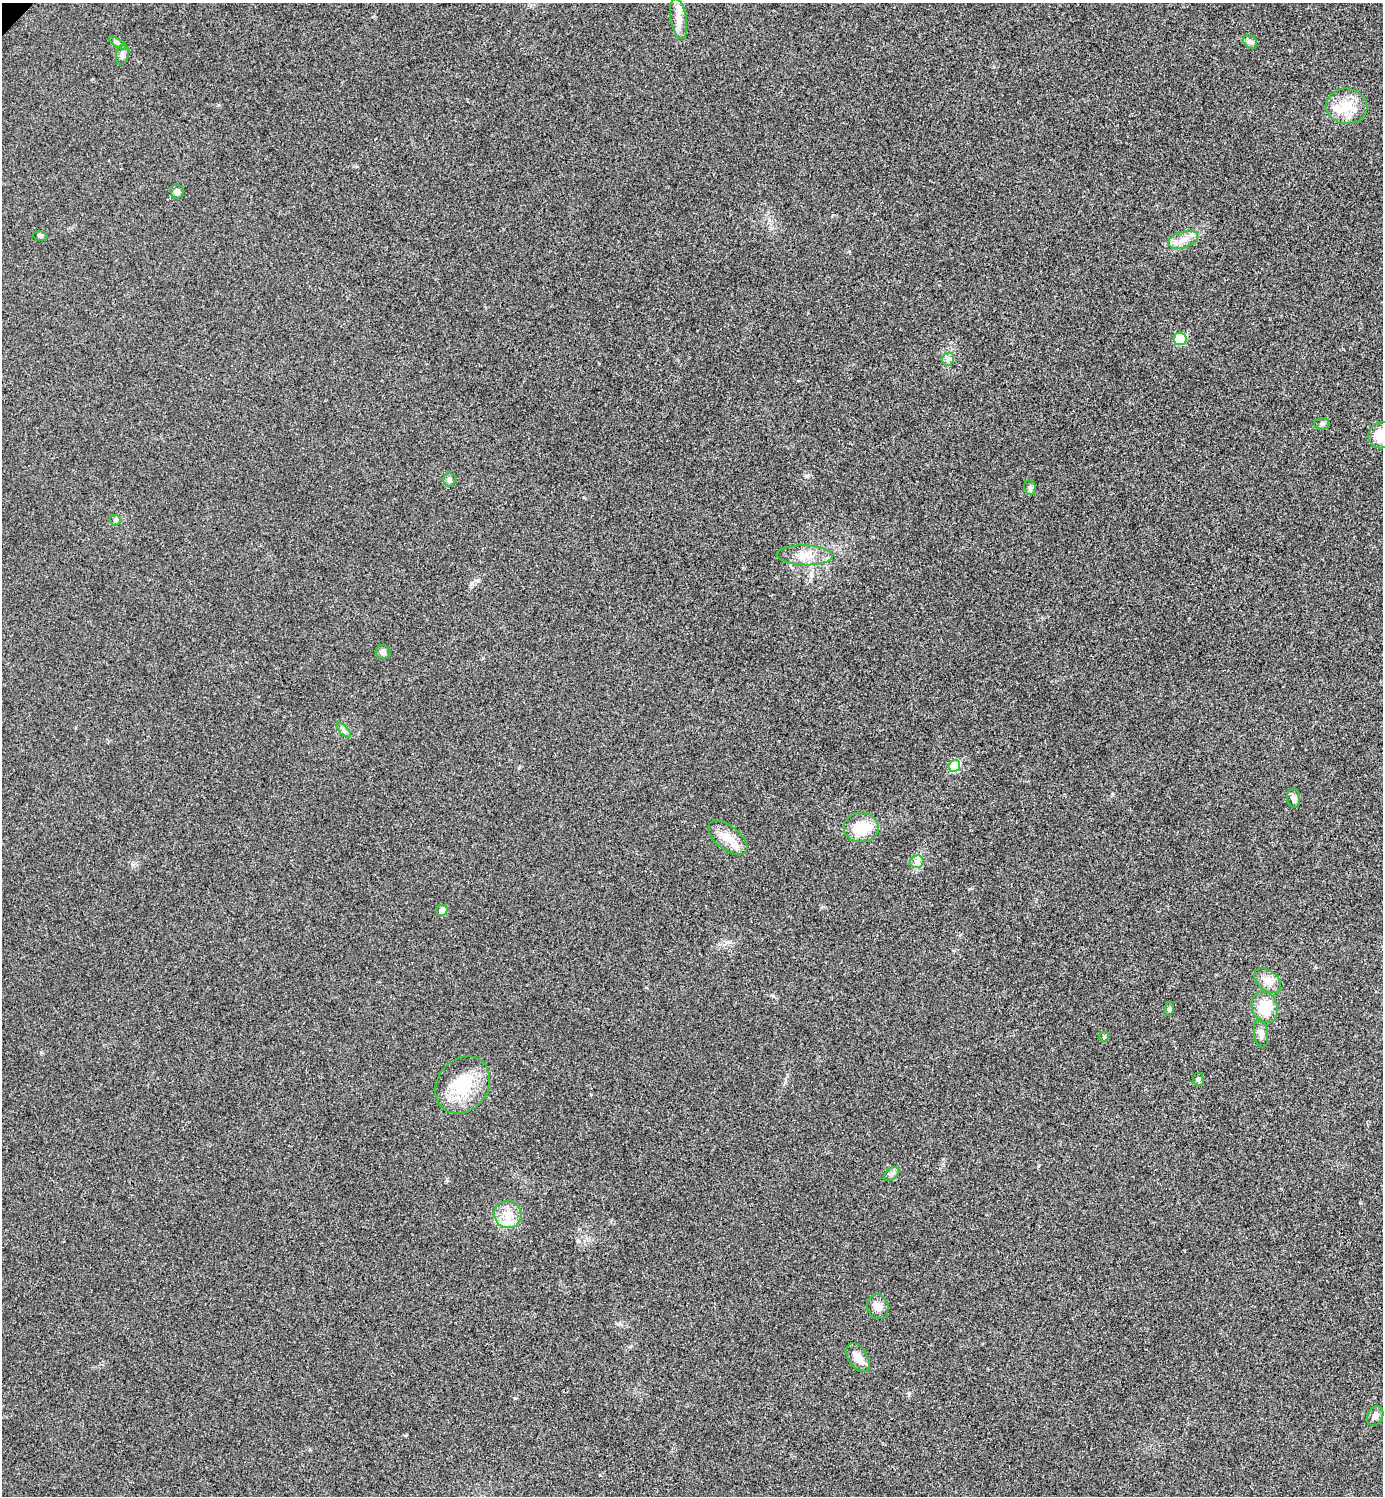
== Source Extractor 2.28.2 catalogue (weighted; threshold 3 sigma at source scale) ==
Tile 6 of 4 x 4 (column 2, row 2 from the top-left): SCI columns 1541-2921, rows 3008-4501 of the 5998 x 5998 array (HDU 1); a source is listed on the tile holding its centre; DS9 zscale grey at full resolution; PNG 1385 x 1498 px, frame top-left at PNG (2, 3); each listed source drawn as its Kron ellipse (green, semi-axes under 4 px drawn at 4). Shown black and unused: <1% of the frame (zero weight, under 3 of 4 exposures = <1% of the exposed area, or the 3 px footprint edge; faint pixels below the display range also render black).
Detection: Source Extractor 2.28.2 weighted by HDU 2 'WHT'; one run over the whole footprint, this tile lists its part. Background 0.02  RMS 0.0055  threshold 0.0247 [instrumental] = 3 sigma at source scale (4.5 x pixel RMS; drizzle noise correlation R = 1.50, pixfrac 1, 0.05/0.05 arcsec/px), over >= 5 px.
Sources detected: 37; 1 inside a brighter object's white glare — neither listed nor drawn; the other 36 listed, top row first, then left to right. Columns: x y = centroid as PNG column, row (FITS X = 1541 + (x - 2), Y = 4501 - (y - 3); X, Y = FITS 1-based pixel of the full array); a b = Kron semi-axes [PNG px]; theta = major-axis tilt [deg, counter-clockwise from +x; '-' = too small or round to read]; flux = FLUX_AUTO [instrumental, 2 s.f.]
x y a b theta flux
678 19 20 8 -80 5.8
1250 42 7 6 - 1.5
118 43 10 4 -34 1.1
122 55 10 6 78 1.9
1347 106 21 17 -4 12
177 192 7 6 - 2.1
40 236 7 5 -15 1.1
1183 240 15 8 17 5.3
1180 339 6 6 - 23
948 359 6 6 - 1.6
1322 424 8 5 0 1.2
1381 435 13 12 - 10
449 479 7 6 - 1.3
1030 488 8 6 -68 1.2
115 520 5 5 - 0.89
805 555 28 10 -1 8.6
383 652 7 7 - 2
344 730 9 3 -45 1.1
954 766 6 5 - 24
1294 798 10 6 -82 2
861 828 17 14 0 17
728 838 23 12 -38 8.3
917 862 7 6 - 1.8
442 910 5 5 - 4.5
1268 981 15 10 -40 4.9
1265 1007 16 12 -73 14
1169 1009 7 4 75 1.1
1261 1033 14 7 -83 2.7
1104 1037 5 5 - 0.75
1198 1079 6 5 - 1.2
463 1085 30 25 52 24
891 1174 9 5 36 1.5
508 1214 14 13 - 7.9
878 1307 12 10 -68 4.7
858 1358 16 9 -57 5.6
1375 1416 10 7 64 2.3
Isophote crosses this tile's border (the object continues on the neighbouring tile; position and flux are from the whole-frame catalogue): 1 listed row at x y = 1381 435
Unlisted compact peaks at least as high as the median listed source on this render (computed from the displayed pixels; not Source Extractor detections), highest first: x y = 806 476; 515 1398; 600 1475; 41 1052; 1360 1203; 578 1241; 1038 1166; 478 580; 1112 794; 849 251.